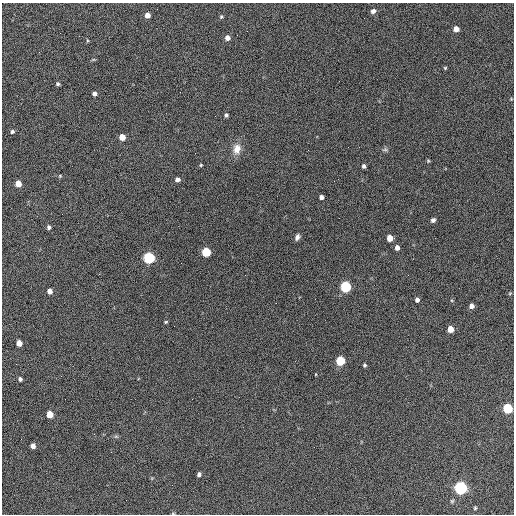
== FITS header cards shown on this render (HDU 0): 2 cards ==
NAXIS1  =                  512 / Axis length
NAXIS2  =                  512 / Axis length

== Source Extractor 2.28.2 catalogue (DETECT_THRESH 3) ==
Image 512 x 512 px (HDU 0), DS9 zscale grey, 1 PNG px = 1 image px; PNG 516 x 516 px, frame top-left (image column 1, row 512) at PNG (2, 3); no overlay
Background 590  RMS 26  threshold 78.6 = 3 sigma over >= 5 px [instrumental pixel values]
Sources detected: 52; all 52 listed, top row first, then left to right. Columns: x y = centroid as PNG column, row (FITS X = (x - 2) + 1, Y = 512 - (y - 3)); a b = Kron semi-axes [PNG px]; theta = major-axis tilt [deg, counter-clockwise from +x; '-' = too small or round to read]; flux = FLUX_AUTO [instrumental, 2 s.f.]
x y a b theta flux
373 11 6 6 - 5400
147 15 5 4 - 13000
221 17 5 4 - 2200
364 18 2 2 - 1300
456 29 5 5 - 15000
247 31 3 2 - 1700
227 38 5 5 - 9800
445 68 4 4 - 1900
58 84 4 4 - 2800
94 94 4 4 - 5700
226 115 4 4 - 3700
12 132 5 4 - 3400
122 137 5 5 - 27000
237 149 14 10 79 17000
385 150 8 4 8 3300
428 161 4 4 - 1800
201 165 4 4 - 1800
364 166 4 3 - 3900
60 176 5 4 - 1800
177 180 4 4 - 8700
18 184 5 5 - 25000
321 197 4 4 - 6300
433 220 4 4 - 4200
49 227 5 5 - 3800
297 237 7 5 65 5600
390 238 5 5 - 26000
397 247 4 4 - 8900
206 252 5 5 - 110000
149 258 5 5 - 320000
408 275 2 2 - 950
345 287 5 5 - 240000
49 291 5 4 - 12000
510 293 6 3 19 1700
417 300 4 4 - 6300
276 303 2 2 - 1100
471 306 4 4 - 9400
166 322 4 3 - 1900
450 329 5 5 - 25000
19 343 5 4 - 20000
340 361 5 5 - 110000
16 364 2 2 - 1000
364 365 4 4 - 2800
20 379 4 4 - 3900
65 399 2 2 - 860
508 408 5 5 - 160000
50 414 5 5 - 34000
116 436 7 4 -1 2700
33 446 5 4 - 9600
199 474 4 4 - 5000
461 488 6 5 - 520000
475 508 4 4 - 1800
173 513 5 3 - 1500
At the frame edge (FLAGS 8, measured only in part): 1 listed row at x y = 173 513